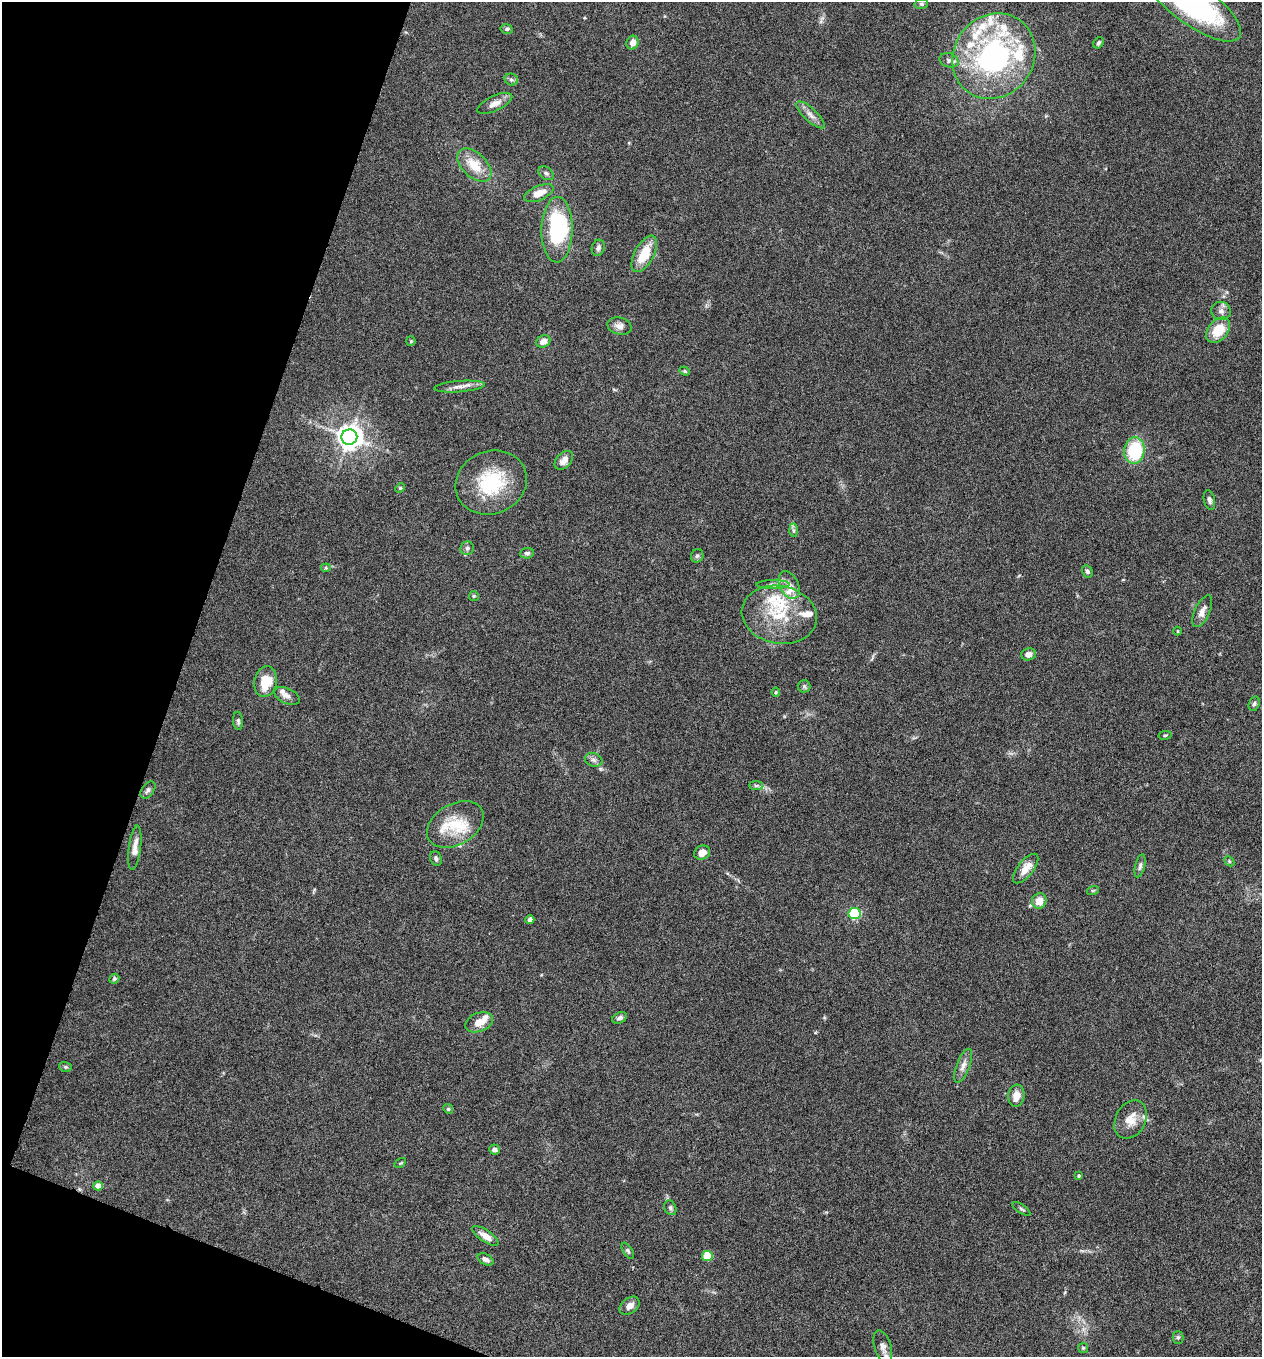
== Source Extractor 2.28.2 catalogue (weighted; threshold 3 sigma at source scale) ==
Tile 9 of 4 x 4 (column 1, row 3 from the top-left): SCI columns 139-1398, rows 1366-2720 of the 5448 x 5438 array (HDU 1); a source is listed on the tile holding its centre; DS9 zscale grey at full resolution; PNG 1264 x 1359 px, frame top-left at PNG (2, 2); each listed source drawn as its Kron ellipse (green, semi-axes under 4 px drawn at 4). Shown black and unused: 17% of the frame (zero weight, under 5 of 9 exposures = <1% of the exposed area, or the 3 px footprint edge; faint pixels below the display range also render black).
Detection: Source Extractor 2.28.2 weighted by HDU 2 'WHT'; one run over the whole footprint, this tile lists its part. Background 0.0659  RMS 0.0032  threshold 0.0131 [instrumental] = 3 sigma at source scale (4.09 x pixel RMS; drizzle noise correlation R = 1.36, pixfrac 0.8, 0.05/0.05 arcsec/px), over >= 5 px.
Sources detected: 102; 17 inside a brighter listed object's ellipse — not listed separately; the other 85 listed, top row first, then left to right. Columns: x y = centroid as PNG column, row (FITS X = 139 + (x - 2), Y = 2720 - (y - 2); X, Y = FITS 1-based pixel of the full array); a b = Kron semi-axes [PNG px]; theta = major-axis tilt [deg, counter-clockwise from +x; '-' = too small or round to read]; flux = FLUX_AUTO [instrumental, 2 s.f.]
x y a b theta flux
1192 3 59 21 -36 66
921 4 7 5 12 0.52
507 29 6 5 - 0.55
633 43 7 6 - 2.2
1098 43 6 4 56 0.5
994 56 44 40 54 60
949 60 10 7 -18 1.1
511 80 7 6 - 0.63
495 103 19 7 25 2.3
811 115 18 6 -43 1.9
474 165 20 12 -44 6.5
546 173 8 6 -36 0.82
539 193 16 7 23 3.8
557 230 33 15 89 32
598 248 8 6 72 1
644 254 20 9 62 7.8
1221 311 9 9 - 1.6
619 326 12 8 -15 1.7
1218 330 14 9 49 7.2
411 341 5 4 - 0.35
543 341 7 6 - 1.9
685 371 5 4 - 0.39
459 387 25 5 4 2.3
349 437 8 7 - 290
1134 450 13 10 85 18
564 460 11 7 47 2.4
491 483 36 31 22 20
400 488 5 4 - 0.35
1209 500 10 5 -77 0.94
793 530 7 4 -88 0.61
467 548 7 6 - 0.83
527 553 7 5 7 0.71
697 556 7 6 - 0.66
326 568 5 4 - 0.33
1087 571 6 5 - 0.71
773 585 17 4 0 1.3
789 585 14 9 -65 2.6
474 596 5 5 - 0.4
1202 611 17 7 65 2
779 615 38 29 -11 16
1177 631 4 3 - 0.24
1028 654 7 6 - 1.6
265 682 15 11 80 6.9
804 686 6 6 - 0.58
776 692 4 4 - 0.32
287 696 14 7 -25 1.5
1254 704 7 5 72 0.64
238 721 9 5 -84 0.7
1165 735 7 3 9 0.35
594 760 9 6 -15 1
756 786 7 4 0 0.59
148 790 9 6 53 0.94
455 824 30 20 30 9.4
135 848 22 6 83 2.5
702 853 8 7 - 2.6
436 858 7 5 -68 0.85
1229 861 6 4 -46 0.39
1140 866 12 5 76 0.88
1026 868 18 8 52 3.3
1093 890 6 4 19 0.34
1039 901 8 7 - 3.4
855 914 6 5 - 32
530 920 4 4 - 1.6
114 979 5 4 - 0.5
620 1018 7 5 27 0.91
479 1022 14 9 21 3.4
963 1066 18 6 68 1.9
65 1067 6 5 - 0.48
1016 1096 11 8 82 2.8
448 1109 5 4 - 0.4
1131 1119 20 15 62 4.4
494 1149 5 5 - 1.2
400 1163 6 4 33 0.36
1079 1176 3 3 - 0.47
98 1186 5 4 - 2.9
670 1208 8 5 -64 0.69
1021 1209 10 3 -34 0.49
485 1236 15 6 -34 2.7
628 1251 9 4 -56 0.59
707 1256 5 5 - 11
486 1259 8 5 -30 1.2
630 1306 11 7 37 2.1
1178 1337 6 5 - 0.53
883 1347 17 8 -73 2.1
1083 1348 5 5 - 0.39
Isophote crosses this tile's border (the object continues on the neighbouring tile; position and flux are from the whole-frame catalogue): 1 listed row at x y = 1192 3